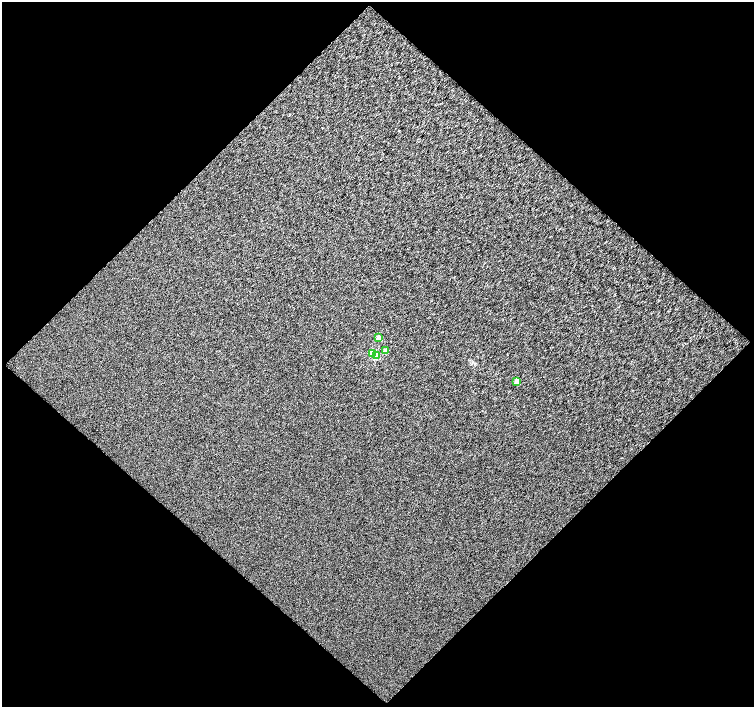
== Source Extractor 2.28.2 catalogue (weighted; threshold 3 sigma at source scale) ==
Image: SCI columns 2-1504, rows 46-1454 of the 1504 x 1505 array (HDU 1 of 3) = the unmasked area's bounding box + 8 px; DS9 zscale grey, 2 x 2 block average (1 PNG px = mean of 2 x 2 image px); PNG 756 x 709 px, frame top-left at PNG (2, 2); each listed source drawn as its Kron ellipse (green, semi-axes under 4 px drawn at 4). Shown black and unused: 51% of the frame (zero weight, under 3 of 4 exposures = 1% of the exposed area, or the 3 px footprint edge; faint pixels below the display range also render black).
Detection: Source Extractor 2.28.2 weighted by HDU 2 'WHT'. Background 0.0257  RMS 0.075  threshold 0.338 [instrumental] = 3 sigma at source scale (4.5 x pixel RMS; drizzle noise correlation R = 1.50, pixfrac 1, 0.0396/0.0396 arcsec/px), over >= 5 px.
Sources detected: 5; all 5 listed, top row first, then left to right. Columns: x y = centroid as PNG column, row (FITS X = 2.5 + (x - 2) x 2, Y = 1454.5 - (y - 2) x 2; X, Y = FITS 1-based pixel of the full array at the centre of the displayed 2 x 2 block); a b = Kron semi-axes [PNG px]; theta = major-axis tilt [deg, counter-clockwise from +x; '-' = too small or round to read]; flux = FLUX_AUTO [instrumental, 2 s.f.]
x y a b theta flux
378 338 3 2 - 190
385 351 3 2 - 170
373 353 3 3 - 630
376 356 3 3 - 490
517 381 2 2 - 180